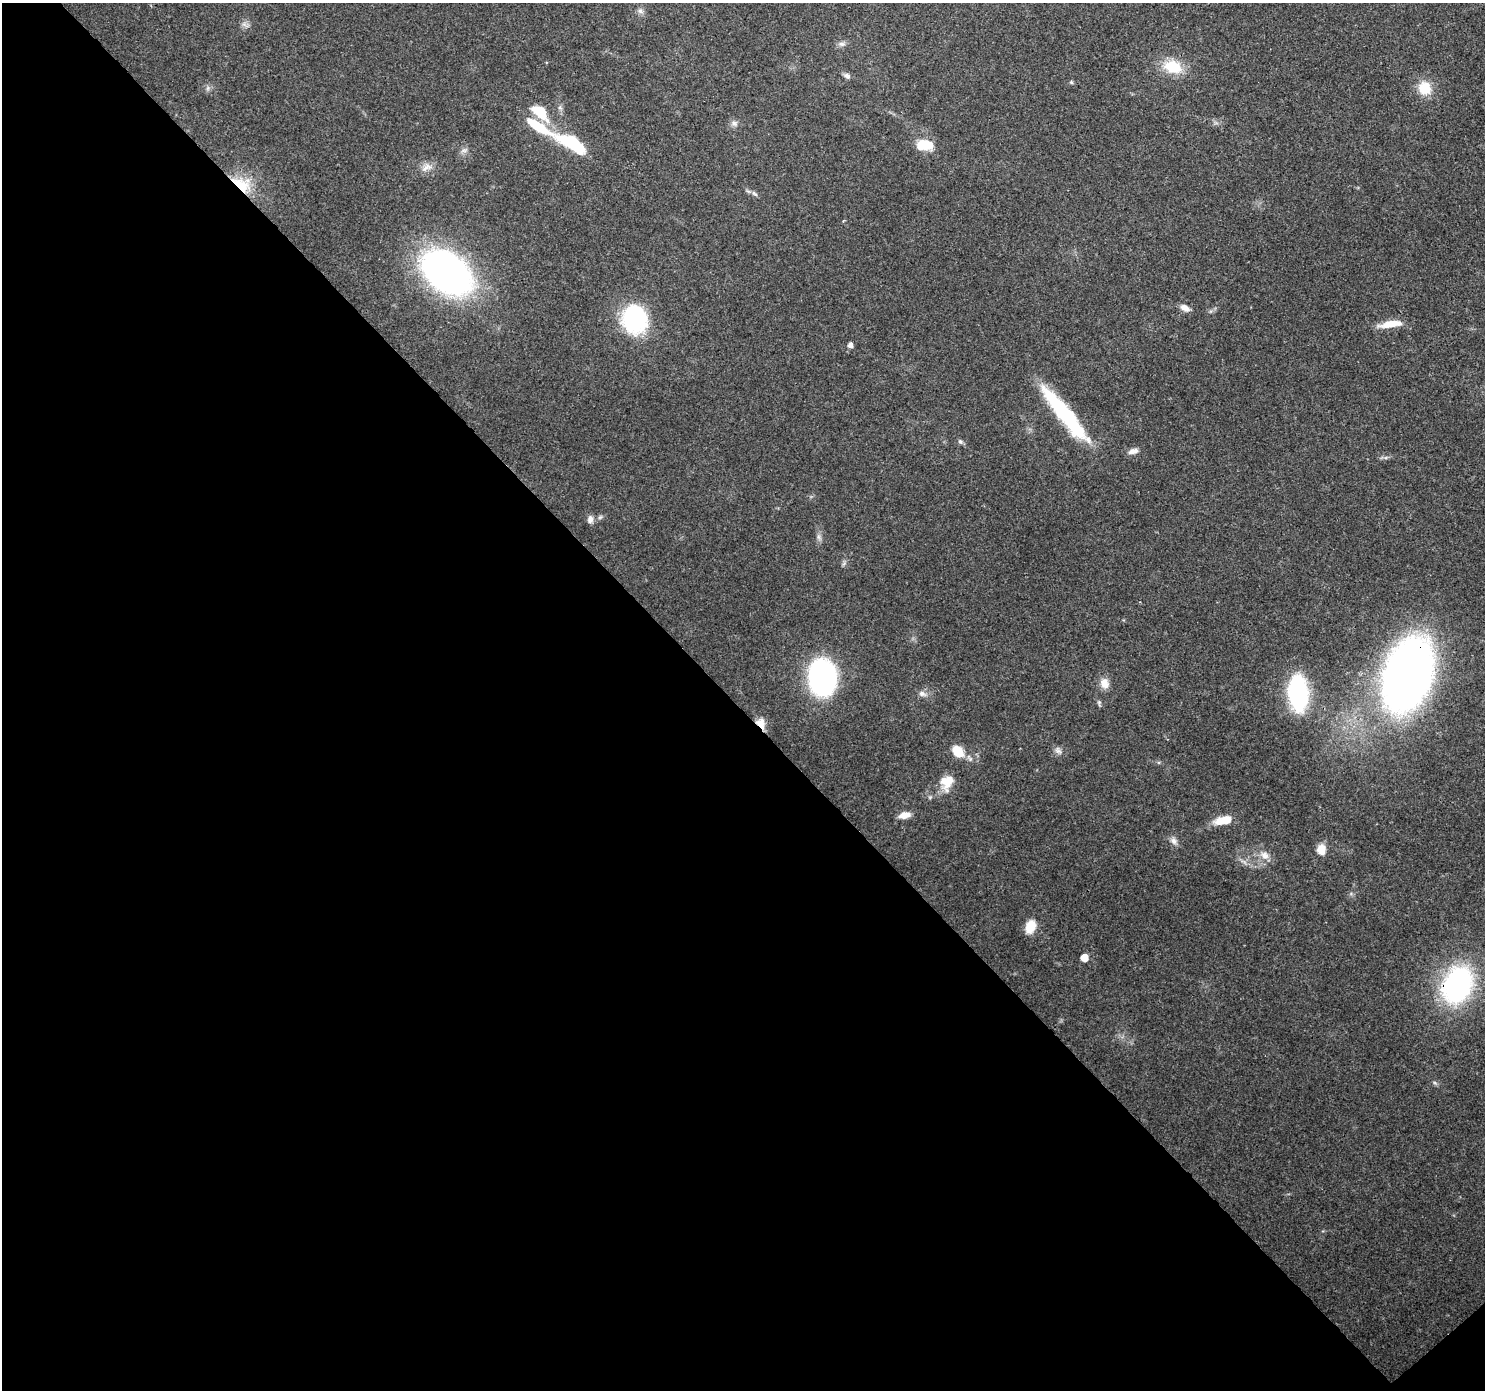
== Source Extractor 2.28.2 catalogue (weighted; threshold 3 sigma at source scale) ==
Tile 14 of 4 x 4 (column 2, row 4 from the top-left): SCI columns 1573-3055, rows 231-1618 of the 6116 x 6076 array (HDU 1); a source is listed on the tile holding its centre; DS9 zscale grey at full resolution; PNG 1487 x 1392 px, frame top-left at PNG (2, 3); no overlay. Shown black and unused: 49% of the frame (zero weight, under 3 of 4 exposures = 7% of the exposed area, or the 3 px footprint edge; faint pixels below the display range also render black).
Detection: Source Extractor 2.28.2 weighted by HDU 2 'WHT'; one run over the whole footprint, this tile lists its part. Background 0.124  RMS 0.0044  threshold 0.0196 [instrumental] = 3 sigma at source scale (4.5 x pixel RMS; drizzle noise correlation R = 1.50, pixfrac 1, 0.0396/0.0396 arcsec/px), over >= 5 px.
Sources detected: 51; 1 too faint to see at this stretch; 2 inside a brighter object's white glare — not listed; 2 inside a brighter listed object's ellipse — not listed separately; the other 46 listed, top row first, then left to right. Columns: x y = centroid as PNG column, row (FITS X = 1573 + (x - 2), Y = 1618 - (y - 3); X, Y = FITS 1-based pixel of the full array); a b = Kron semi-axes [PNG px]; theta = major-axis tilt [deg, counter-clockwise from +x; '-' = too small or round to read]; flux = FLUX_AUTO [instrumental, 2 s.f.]
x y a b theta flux
640 11 9 7 -36 1.6
842 44 10 6 -1 1.6
1173 67 24 16 -17 14
847 76 9 6 -20 1.6
1071 82 5 4 - 0.63
208 88 7 4 89 0.98
1424 88 16 15 - 9.6
540 111 19 10 -31 13
734 123 9 6 -73 1.6
538 126 57 10 -30 22
924 145 17 10 3 12
464 150 10 4 11 1.2
427 167 18 10 23 3.8
242 184 29 17 -32 15
754 193 10 5 -34 1.3
843 221 5 3 - 0.42
447 272 46 30 -37 200
1185 308 10 7 -29 3.3
635 319 31 26 -82 44
1391 324 27 7 9 8.3
850 345 5 5 - 2.2
1065 414 70 14 -50 46
960 441 7 6 - 1
1133 451 13 7 11 2.6
600 517 7 4 45 0.87
590 519 11 8 86 2.1
819 537 9 5 -54 1.3
1407 675 52 32 71 390
822 678 29 21 -83 120
1104 683 13 10 -77 4.5
1298 693 25 13 -86 78
922 694 12 7 -21 2.2
1099 703 9 5 -76 0.93
761 723 13 9 -60 4.7
1058 750 11 7 -48 1.9
958 752 13 9 -47 10
947 782 20 15 68 7.8
904 815 13 7 10 4.3
1224 820 19 8 12 9.3
1174 841 11 8 -65 2.1
1321 849 13 11 89 4.7
1265 855 14 11 -35 4.3
1030 926 15 10 67 7.8
1084 958 5 5 - 6.6
1457 985 42 30 66 79
1435 1083 6 5 - 0.78
Overlapping masked pixels (flux is a lower limit): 4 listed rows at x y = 242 184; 1407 675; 761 723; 1457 985